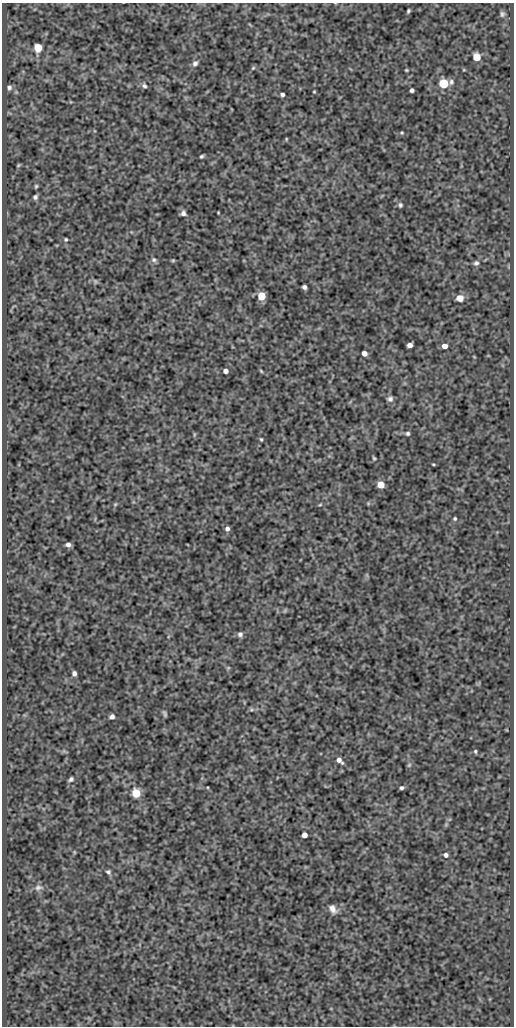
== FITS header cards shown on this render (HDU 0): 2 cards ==
NAXIS1  =                  512
NAXIS2  =                 1024

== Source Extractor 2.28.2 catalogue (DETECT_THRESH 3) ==
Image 512 x 1024 px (HDU 0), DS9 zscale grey, 1 PNG px = 1 image px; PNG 516 x 1028 px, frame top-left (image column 1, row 1024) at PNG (2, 3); no overlay
Background 476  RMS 0.97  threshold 2.9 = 3 sigma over >= 5 px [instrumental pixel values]
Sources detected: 65; all 65 listed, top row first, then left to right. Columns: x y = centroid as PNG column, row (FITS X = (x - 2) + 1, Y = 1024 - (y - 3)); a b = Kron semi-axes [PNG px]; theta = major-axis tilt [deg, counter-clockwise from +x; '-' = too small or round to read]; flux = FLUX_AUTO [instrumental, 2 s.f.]
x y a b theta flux
408 11 4 3 - 99
502 14 8 6 83 170
38 48 6 5 - 2100
476 57 6 5 - 1500
195 63 7 6 - 220
253 68 6 4 44 84
406 70 4 3 - 63
451 82 8 6 82 170
443 84 5 5 - 4600
144 86 7 6 - 150
9 88 7 7 - 190
412 90 4 4 - 160
314 92 3 2 - 60
282 95 4 4 - 170
402 133 5 4 - 74
286 139 5 3 - 55
202 156 4 3 - 97
18 165 5 4 - 74
36 186 5 4 - 90
35 197 5 4 - 160
400 205 6 5 - 120
218 212 3 2 - 51
183 213 5 5 - 220
66 239 4 4 - 87
154 260 7 6 - 150
173 260 5 4 - 72
476 263 7 6 - 170
95 281 7 4 -65 89
304 287 5 4 - 190
261 296 5 5 - 1900
460 298 6 5 - 850
410 345 5 4 - 340
445 346 5 4 - 420
364 353 5 4 - 410
226 371 4 4 - 290
261 371 6 3 -46 75
390 399 7 6 - 210
408 433 5 5 - 120
261 439 4 3 - 79
374 458 5 3 - 86
433 464 4 3 - 61
381 484 5 5 - 1100
368 503 6 4 -47 76
115 504 6 4 44 77
320 505 6 3 4 73
455 518 4 4 - 87
227 529 5 5 - 220
68 545 5 4 - 240
240 634 6 6 - 180
228 668 5 3 - 64
74 673 5 4 - 250
165 713 6 3 -64 120
112 717 5 5 - 260
475 751 4 4 - 93
339 760 8 5 -43 340
409 765 7 4 45 91
71 779 7 5 38 150
402 788 4 3 - 120
136 793 5 5 - 2600
304 835 4 4 - 430
74 852 5 3 - 59
446 855 6 5 - 210
108 872 6 5 - 140
38 887 11 7 1 250
333 909 12 8 -54 380